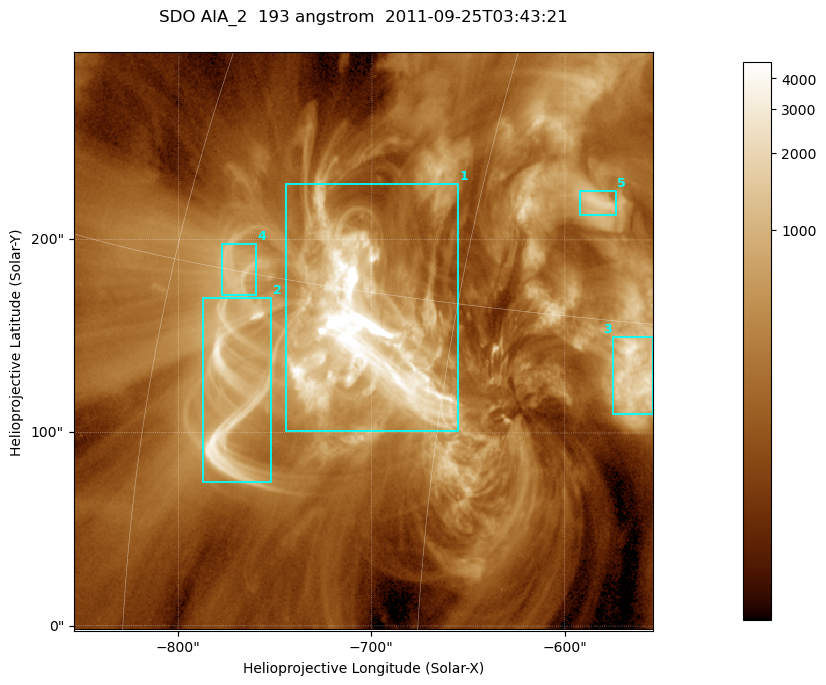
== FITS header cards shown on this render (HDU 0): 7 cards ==
TELESCOP= 'SDO     '           /
INSTRUME= 'AIA_2   '           /
WAVELNTH=                  193 /
WAVEUNIT= 'angstrom'           /
DATE-OBS= '2011-09-25T03:43:21.56' /
CTYPE1  = 'HPLN-TAN'           /
CTYPE2  = 'HPLT-TAN'           /

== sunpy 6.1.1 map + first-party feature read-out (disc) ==
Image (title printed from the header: SDO AIA_2  193 angstrom  2011-09-25T03:43:21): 499 x 499 px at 0.601 arcsec/px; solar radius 957 arcsec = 1592 px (partial field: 3.1% of the solar disc is inside the frame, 100% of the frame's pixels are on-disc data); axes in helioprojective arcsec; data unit not stated in the header (colour bar unlabelled)
Orientation: roll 0.0577 deg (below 1 deg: not rotated)
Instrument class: DISC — disc imager (sunpy class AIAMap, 193 A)
Bright regions (active regions / flare kernels): reference = the on-disc median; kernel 5 px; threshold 5 sigma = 839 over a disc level ~249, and >= 1.15x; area >= 249 px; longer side >= 6 px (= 3.6 arcsec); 5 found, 5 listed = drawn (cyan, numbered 1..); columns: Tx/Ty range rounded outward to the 2 arcsec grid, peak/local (2 s.f.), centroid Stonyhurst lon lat
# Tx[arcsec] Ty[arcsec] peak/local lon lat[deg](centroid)
1 -746..-654 100..230 61 -49 +14
2 -788..-752 74..170 14 -55 +11
3 -576..-554 110..150 11 -37 +13
4 -778..-760 170..198 5.5 -56 +15
5 -594..-574 212..226 6.6 -40 +19